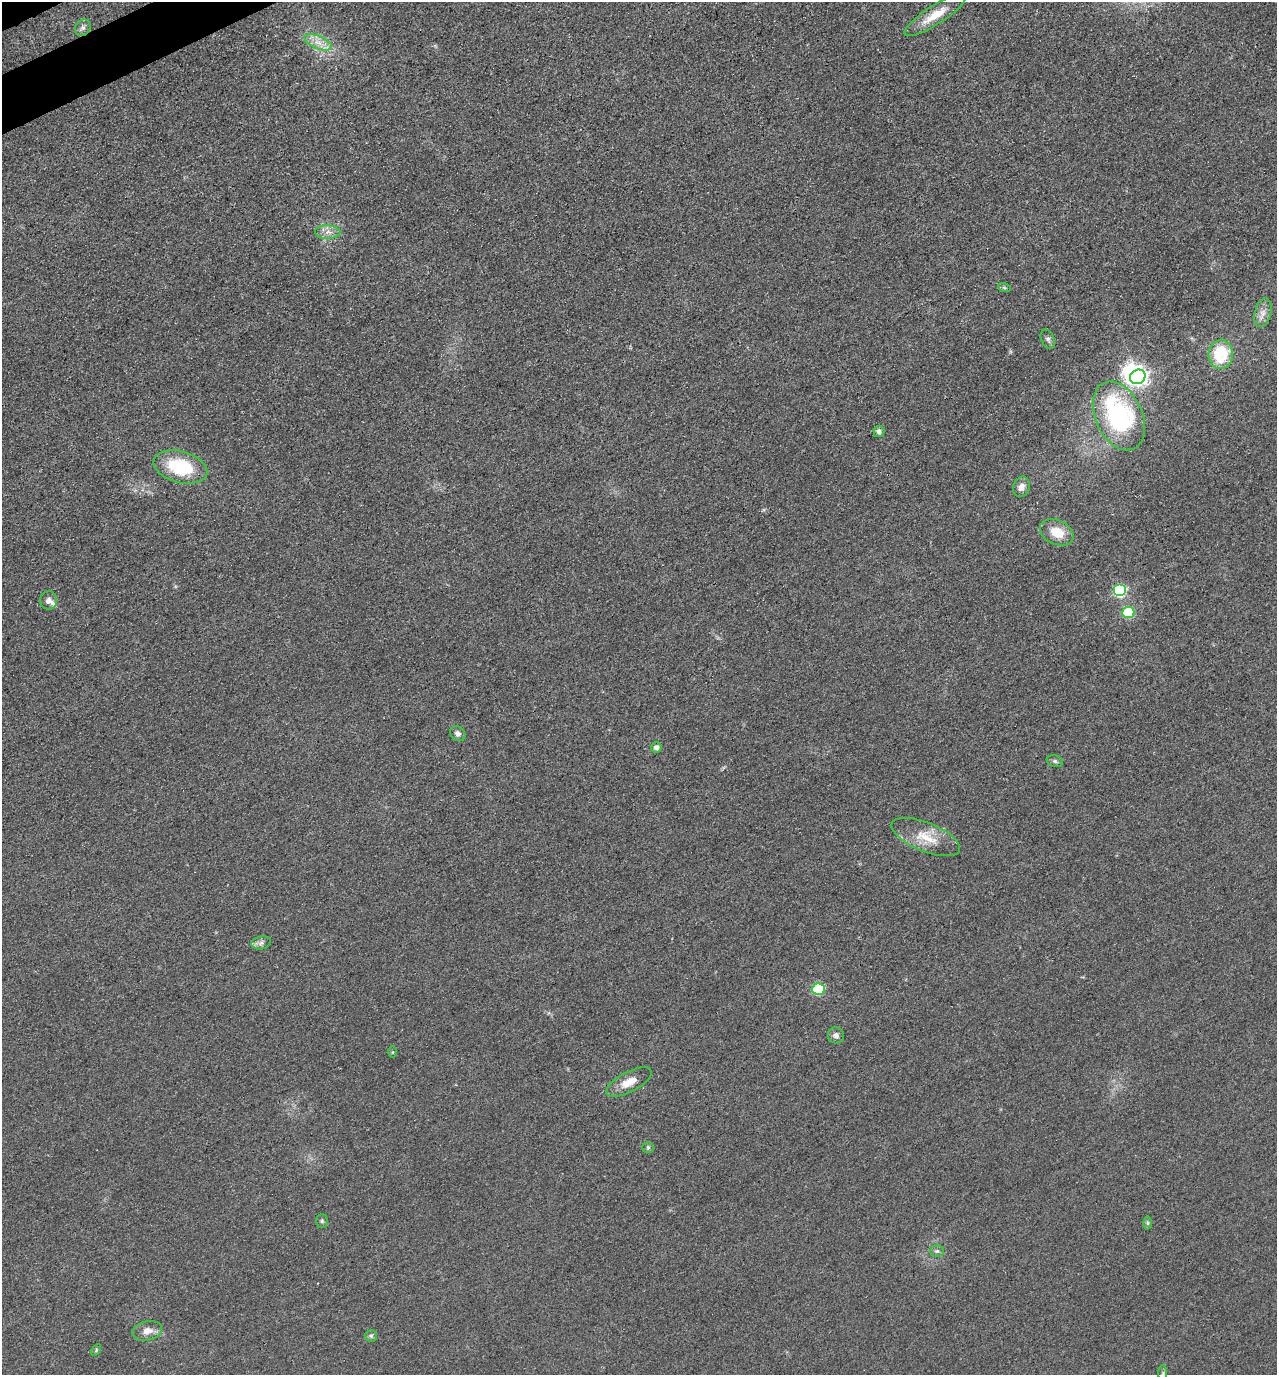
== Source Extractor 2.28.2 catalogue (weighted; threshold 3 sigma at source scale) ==
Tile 11 of 4 x 4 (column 3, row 3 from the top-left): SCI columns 2740-4014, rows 1459-2831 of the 5608 x 5664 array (HDU 1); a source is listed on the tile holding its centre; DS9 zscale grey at full resolution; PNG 1279 x 1377 px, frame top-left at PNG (2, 2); each listed source drawn as its Kron ellipse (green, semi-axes under 4 px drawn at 4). Shown black and unused: <1% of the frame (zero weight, under 3 of 4 exposures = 7% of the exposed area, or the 3 px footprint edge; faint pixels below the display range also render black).
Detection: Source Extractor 2.28.2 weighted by HDU 2 'WHT'; one run over the whole footprint, this tile lists its part. Background 0.049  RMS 0.0096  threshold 0.0433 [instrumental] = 3 sigma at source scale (4.5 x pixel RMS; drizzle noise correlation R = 1.50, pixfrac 1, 0.05/0.05 arcsec/px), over >= 5 px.
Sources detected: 36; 1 inside a brighter object's white glare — neither listed nor drawn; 1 inside a brighter listed object's ellipse — not listed separately; the other 34 listed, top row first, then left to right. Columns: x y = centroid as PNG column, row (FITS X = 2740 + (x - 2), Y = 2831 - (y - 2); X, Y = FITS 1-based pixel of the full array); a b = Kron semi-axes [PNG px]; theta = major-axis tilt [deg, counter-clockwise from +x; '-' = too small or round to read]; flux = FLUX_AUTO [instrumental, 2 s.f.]
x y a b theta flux
935 15 35 9 33 22
83 28 9 7 53 3.3
318 42 15 6 -23 8.3
328 232 13 6 -1 6
1004 287 6 4 -20 1.4
1263 313 15 8 75 6.8
1048 339 10 6 -65 3
1221 354 14 12 84 47
1138 377 8 7 - 450
1119 416 36 23 -65 140
879 431 5 5 - 3.5
180 467 27 15 -15 56
1021 487 10 8 73 6.6
1057 532 18 12 -25 18
1120 591 6 6 - 94
49 600 9 8 - 4.4
1128 612 6 5 - 65
458 734 8 6 -41 3.7
657 747 5 5 - 4.3
1055 761 8 6 -16 2.4
926 837 36 14 -22 24
261 943 10 6 11 3.6
818 989 6 5 - 79
836 1035 8 8 - 3.9
393 1052 5 3 - 0.99
629 1082 25 10 28 14
648 1147 6 5 - 1.6
322 1221 7 5 -89 1.8
1148 1223 6 4 -89 1.5
937 1251 7 5 0 2.2
147 1331 15 9 12 7.8
371 1336 6 6 - 1.9
96 1350 6 4 58 1.3
1163 1374 8 4 90 2
Isophote crosses this tile's border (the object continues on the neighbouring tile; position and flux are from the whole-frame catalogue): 1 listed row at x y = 1163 1374